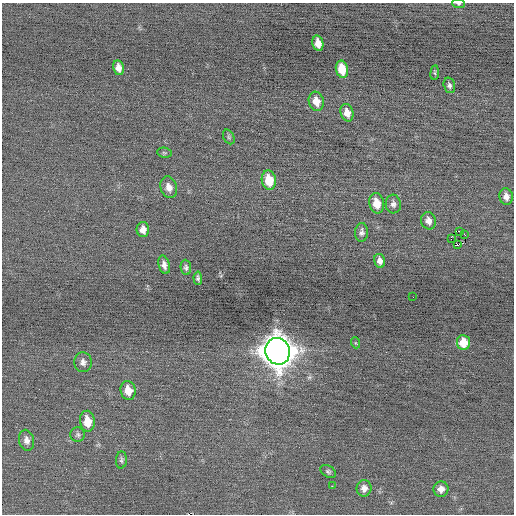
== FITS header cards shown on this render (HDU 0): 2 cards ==
NAXIS1  =                  512 / Axis length
NAXIS2  =                  512 / Axis length

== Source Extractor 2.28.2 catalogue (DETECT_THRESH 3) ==
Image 512 x 512 px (HDU 0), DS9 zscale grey, 1 PNG px = 1 image px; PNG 516 x 516 px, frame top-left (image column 1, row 512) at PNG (2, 3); each listed source drawn as its Kron ellipse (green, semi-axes under 4 px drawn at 4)
Background -0.0354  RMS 0.67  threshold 2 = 3 sigma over >= 5 px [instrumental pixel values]
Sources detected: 40; all 40 listed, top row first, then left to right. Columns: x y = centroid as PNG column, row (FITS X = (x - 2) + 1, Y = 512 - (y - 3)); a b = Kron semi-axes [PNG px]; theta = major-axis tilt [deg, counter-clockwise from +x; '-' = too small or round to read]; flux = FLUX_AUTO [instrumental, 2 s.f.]
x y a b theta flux
458 4 6 4 -6 96
318 43 8 5 -78 420
118 68 7 5 -77 310
342 69 9 6 -78 1000
435 73 7 3 83 66
449 85 8 5 -74 120
316 101 10 7 -74 480
347 113 9 6 -76 360
229 137 8 5 -61 84
164 153 7 5 -8 66
269 180 10 7 -79 990
169 187 11 8 -73 320
506 196 8 6 -80 260
377 203 10 7 -79 620
393 204 9 7 -86 180
428 221 9 7 -75 250
143 230 7 6 - 250
460 231 4 2 - 18000
362 232 9 6 85 170
465 235 3 2 - 330
451 239 3 2 - 3600
458 245 3 3 - 1100
380 261 7 5 -77 230
164 265 9 5 -75 220
186 267 7 5 -84 100
198 278 6 3 -85 100
413 297 2 2 - 20
356 343 5 3 - 41
463 343 7 6 - 840
278 351 13 12 - 87000
83 362 10 8 -85 220
128 390 9 7 -77 580
87 421 10 7 -83 700
78 435 7 7 - 120
26 440 10 7 -78 250
121 460 8 5 85 100
328 471 8 5 -32 96
332 486 2 2 - 150
364 488 8 7 - 250
441 489 8 7 - 270
At the frame edge (FLAGS 8, measured only in part): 1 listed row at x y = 458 4